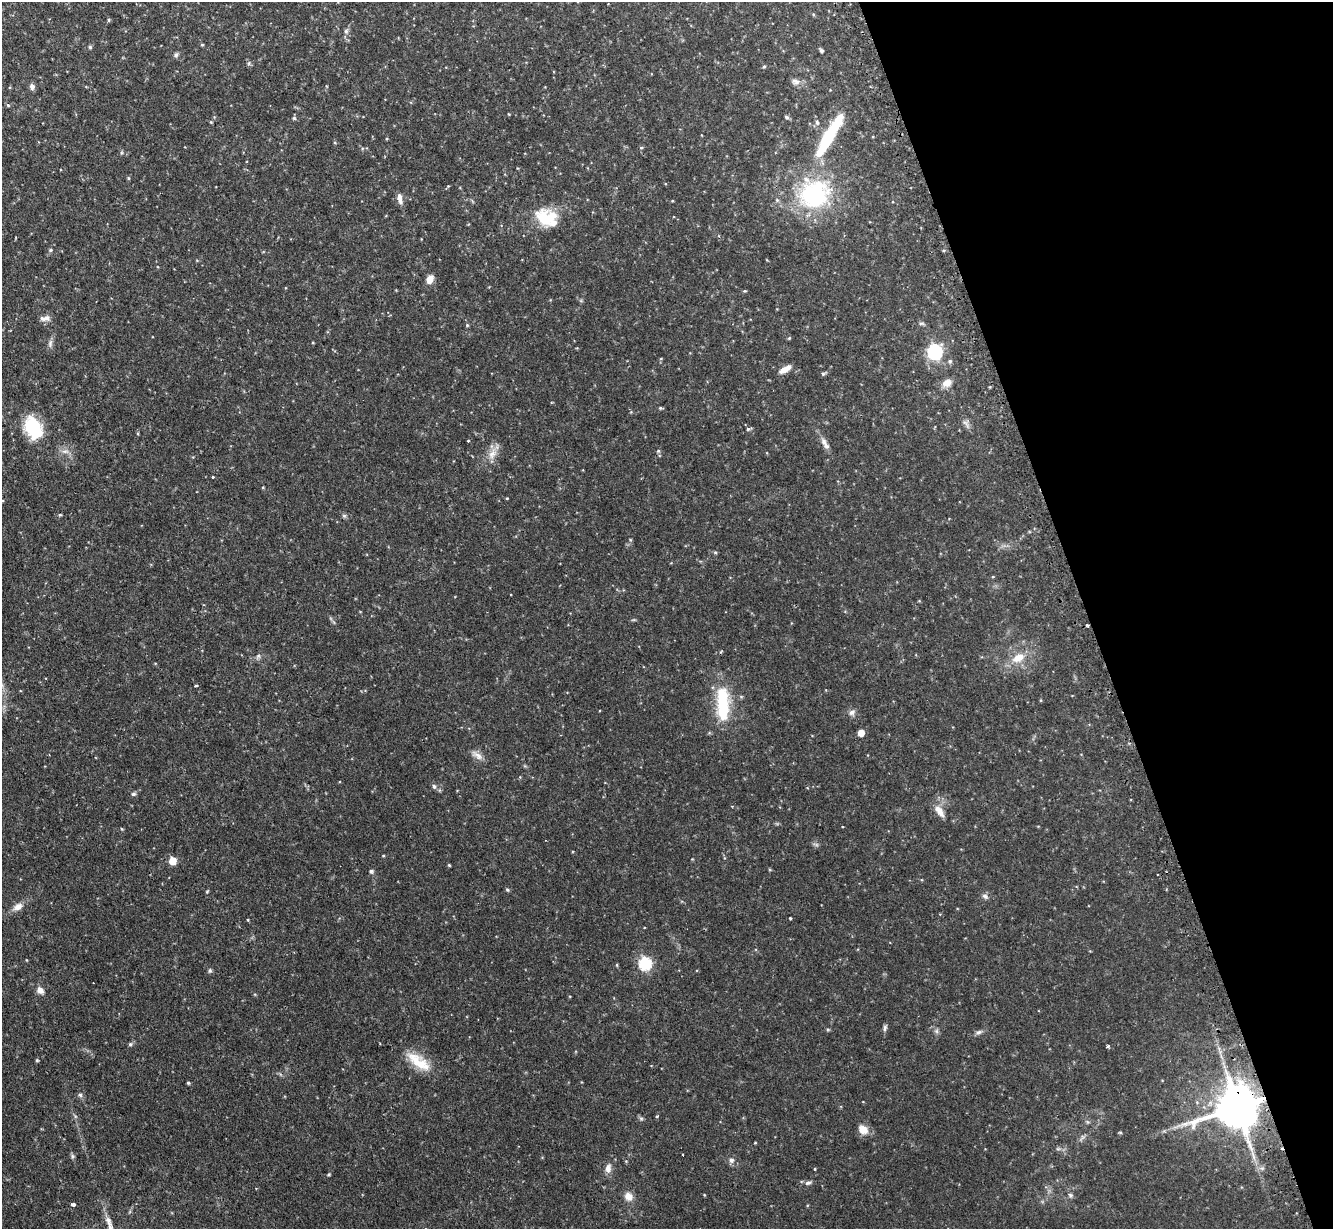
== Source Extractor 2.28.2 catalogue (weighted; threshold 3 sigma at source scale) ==
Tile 12 of 4 x 4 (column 4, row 3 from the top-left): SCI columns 4032-5362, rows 1400-2626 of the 5400 x 5380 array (HDU 1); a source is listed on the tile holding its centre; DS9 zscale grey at full resolution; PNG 1335 x 1231 px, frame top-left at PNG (2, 2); no overlay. Shown black and unused: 18% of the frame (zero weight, under 2 of 3 exposures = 4% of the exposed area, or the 3 px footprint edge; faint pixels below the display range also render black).
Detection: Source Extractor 2.28.2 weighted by HDU 2 'WHT'; one run over the whole footprint, this tile lists its part. Background 0.0818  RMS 0.0055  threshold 0.025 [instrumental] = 3 sigma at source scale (4.5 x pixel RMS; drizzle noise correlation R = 1.50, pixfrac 1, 0.05/0.05 arcsec/px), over >= 5 px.
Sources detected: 110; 3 cosmic-ray / hot-pixel residue — not listed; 2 inside a brighter listed object's ellipse — not listed separately; the other 105 listed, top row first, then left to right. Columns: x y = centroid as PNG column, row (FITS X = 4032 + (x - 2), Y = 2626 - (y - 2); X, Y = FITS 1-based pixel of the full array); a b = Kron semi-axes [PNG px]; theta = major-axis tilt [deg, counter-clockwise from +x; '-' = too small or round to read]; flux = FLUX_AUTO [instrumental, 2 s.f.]
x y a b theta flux
813 14 5 3 - 0.55
109 20 5 4 - 0.68
346 31 7 6 - 1.3
202 45 4 4 - 0.55
90 47 5 5 - 0.74
821 50 4 4 - 1.2
176 55 7 5 73 1.1
249 63 6 5 - 0.96
764 66 4 4 - 0.64
795 82 12 8 -21 2.5
32 87 8 6 -69 1.8
8 105 5 4 - 0.69
786 117 7 4 -28 0.91
294 118 6 4 -44 0.76
817 122 7 5 -72 1.3
829 136 66 13 59 37
641 148 5 4 - 0.67
121 153 6 3 72 0.62
128 178 5 4 - 0.62
448 186 5 4 - 0.51
814 194 44 37 25 61
400 198 14 6 -78 3.1
546 218 26 21 -10 21
51 250 5 5 - 0.76
430 279 8 6 63 5.4
745 291 4 4 - 0.52
45 318 14 7 3 2.7
921 323 9 4 0 0.94
467 325 5 4 - 0.64
789 338 5 4 - 0.61
50 343 12 5 77 1.9
313 343 4 3 - 0.41
935 352 7 6 - 110
661 359 5 3 - 0.44
950 361 6 5 - 0.99
785 369 16 6 30 4.2
823 374 6 4 27 0.89
947 383 13 9 24 4.1
660 408 5 4 - 0.67
966 424 15 5 -50 2
33 428 26 18 -63 25
748 429 6 5 - 0.91
468 441 3 2 - 0.51
824 442 12 7 -65 3
658 451 5 5 - 0.79
492 453 18 9 60 5.5
213 477 3 3 - 1
507 498 3 3 - 0.44
60 515 4 4 - 0.62
344 516 6 4 -1 0.88
715 553 5 4 - 0.68
993 577 5 3 - 0.45
1087 625 3 3 - 0.75
258 656 7 5 46 1.2
1018 658 19 11 24 8.3
196 686 3 2 - 0.74
1041 700 5 3 - 0.44
723 704 44 15 -89 28
852 712 9 8 - 2.1
861 733 5 5 - 7.5
477 755 18 7 -34 3.4
434 786 7 5 -72 1.2
133 794 7 5 14 1
939 811 18 8 -53 4.7
122 829 5 3 - 0.44
383 855 5 3 - 0.51
172 861 5 5 - 13
449 865 4 3 - 0.59
371 871 6 5 - 1.1
507 890 5 4 - 0.77
985 896 9 6 -36 1.5
18 907 14 8 29 4
790 918 3 3 - 0.53
248 920 4 3 - 0.5
26 960 4 3 - 0.39
645 963 6 6 - 63
617 965 5 3 - 0.51
210 971 6 5 - 0.89
40 990 9 7 -45 3.6
885 1028 9 5 79 1.3
936 1031 6 6 - 1.2
979 1032 10 5 16 1.6
130 1044 6 5 - 0.92
1108 1046 3 3 - 1.2
37 1060 4 4 - 0.56
419 1062 36 14 -36 14
188 1083 4 4 - 0.74
80 1095 6 5 - 1.1
1237 1107 14 12 19 2300
657 1116 4 3 - 0.76
641 1118 7 4 0 0.86
863 1130 13 10 -35 5.3
1120 1132 5 3 - 0.59
1082 1137 10 4 61 1.2
755 1143 4 3 - 0.38
1058 1149 6 4 -18 0.82
683 1154 3 3 - 0.91
73 1156 6 5 - 0.97
731 1160 7 6 - 1.8
608 1168 12 7 81 3.3
329 1174 4 3 - 0.62
808 1183 11 5 11 1.6
1070 1195 7 6 - 1.2
629 1196 11 9 -48 4.5
73 1204 4 3 - 1.8
Overlapping masked pixels (flux is a lower limit): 3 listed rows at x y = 814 194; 1087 625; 1237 1107